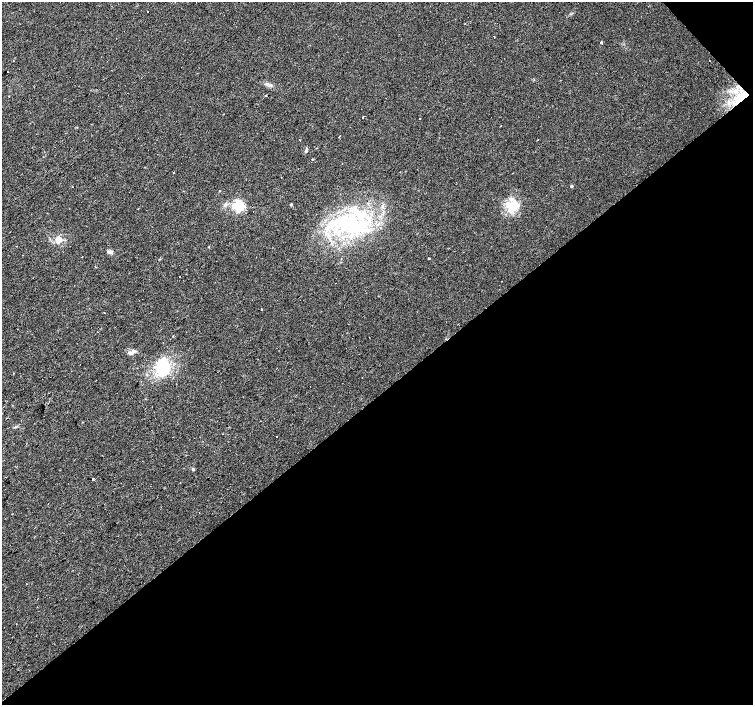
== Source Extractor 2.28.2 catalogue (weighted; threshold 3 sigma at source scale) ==
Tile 12 of 4 x 4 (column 4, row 3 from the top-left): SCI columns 4505-6005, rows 1550-2954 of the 6008 x 5969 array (HDU 1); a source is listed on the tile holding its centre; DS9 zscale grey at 2 x 2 block average (1 PNG px = mean of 2 x 2 image px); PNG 755 x 707 px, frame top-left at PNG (2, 2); no overlay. Shown black and unused: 45% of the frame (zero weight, under 2 of 3 exposures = <1% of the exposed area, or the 3 px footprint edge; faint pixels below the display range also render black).
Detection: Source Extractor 2.28.2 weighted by HDU 2 'WHT'; one run over the whole footprint, this tile lists its part. Background 0.0312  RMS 0.0061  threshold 0.0272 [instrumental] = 3 sigma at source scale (4.5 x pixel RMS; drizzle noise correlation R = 1.50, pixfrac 1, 0.0396/0.0396 arcsec/px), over >= 5 px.
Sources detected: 54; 12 cosmic-ray / hot-pixel residue — not listed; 1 coinciding with a brighter row at this scale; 2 inside a brighter listed object's ellipse — not listed separately; the other 39 listed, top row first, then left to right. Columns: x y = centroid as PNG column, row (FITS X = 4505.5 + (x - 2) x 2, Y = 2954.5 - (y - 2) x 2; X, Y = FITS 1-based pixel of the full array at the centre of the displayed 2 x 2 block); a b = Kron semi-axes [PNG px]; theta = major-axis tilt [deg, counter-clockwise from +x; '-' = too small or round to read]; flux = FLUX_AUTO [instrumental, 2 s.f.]
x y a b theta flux
148 12 2 2 - 0.79
494 37 2 2 - 0.89
601 42 3 2 - 2.8
731 91 5 3 - 3.4
266 95 2 2 - 6
741 99 22 11 61 39
363 117 2 2 - 7.4
419 119 2 2 - 1.8
501 126 2 2 - 0.67
338 137 2 2 - 2.7
300 140 2 2 - 1.1
306 150 6 3 76 2.5
312 159 2 2 - 1.3
571 186 3 2 - 3.4
219 191 2 2 - 4.3
291 204 3 2 - 1.9
238 206 3 3 - 260
513 206 17 12 -6 27
348 225 36 23 -15 140
58 240 10 6 -89 10
17 246 2 2 - 0.57
209 247 3 2 - 0.71
110 252 7 4 -18 4.2
82 257 2 2 - 0.57
256 257 2 2 - 0.99
429 258 2 2 - 10
96 267 2 2 - 1.3
180 276 2 2 - 1.6
262 310 2 2 - 5.8
163 342 2 2 - 1.1
131 353 9 4 -15 5.1
163 367 15 11 -88 71
7 418 2 2 - 0.8
82 422 2 2 - 1
26 444 2 2 - 0.54
193 469 5 2 - 1.3
93 479 2 2 - 44
48 504 2 2 - 0.53
16 624 2 2 - 1.1
Overlapping masked pixels (flux is a lower limit): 1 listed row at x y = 741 99
Diffuse or blended objects may show on this block-average render without a row.